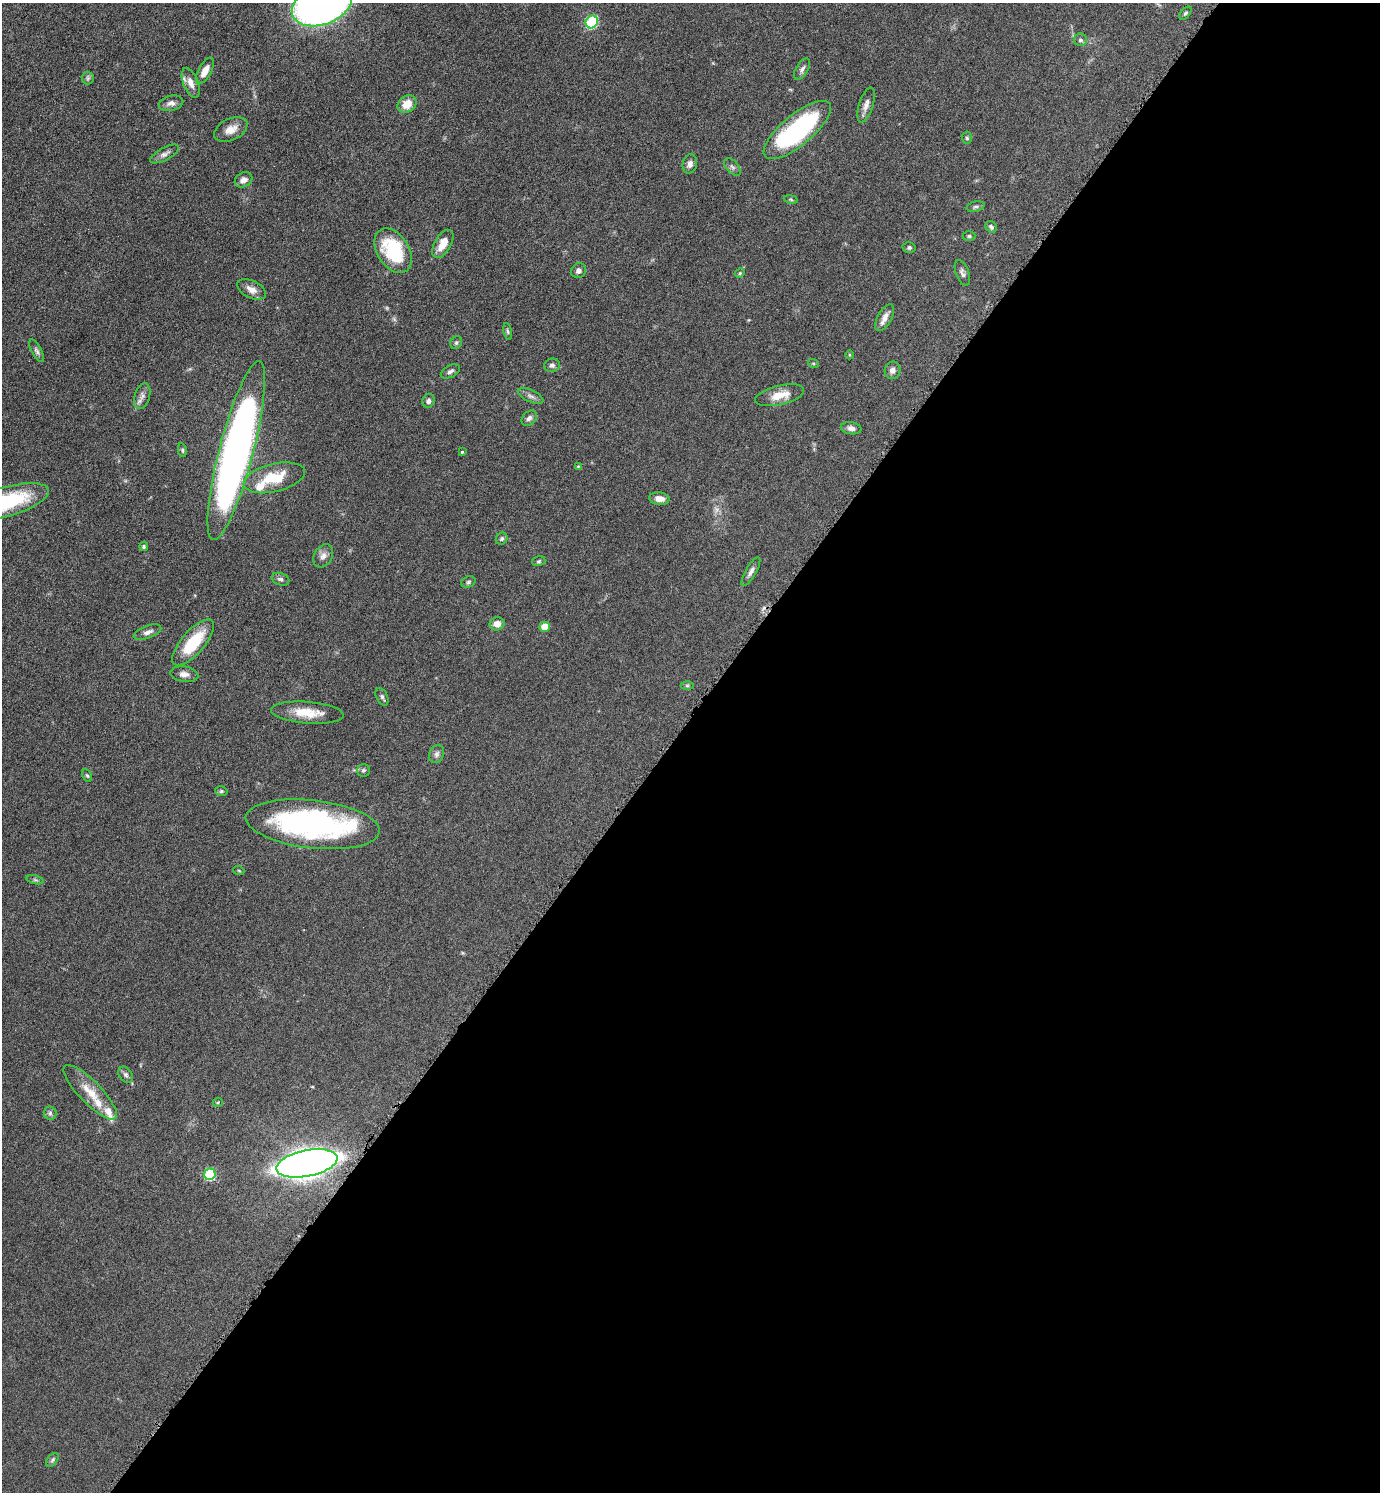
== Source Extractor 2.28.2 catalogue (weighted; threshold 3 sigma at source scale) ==
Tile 12 of 4 x 4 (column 4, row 3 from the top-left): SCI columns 4296-5673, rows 1497-2986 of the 5975 x 5973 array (HDU 1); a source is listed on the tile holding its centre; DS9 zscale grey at full resolution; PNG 1382 x 1494 px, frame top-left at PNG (2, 3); each listed source drawn as its Kron ellipse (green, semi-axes under 4 px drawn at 4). Shown black and unused: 52% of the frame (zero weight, under 4 of 8 exposures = <1% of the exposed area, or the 3 px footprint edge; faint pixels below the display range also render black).
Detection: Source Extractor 2.28.2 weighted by HDU 2 'WHT'; one run over the whole footprint, this tile lists its part. Background 0.0485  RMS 0.004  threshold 0.0165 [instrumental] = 3 sigma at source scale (4.09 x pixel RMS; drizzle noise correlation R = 1.36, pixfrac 0.8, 0.05/0.05 arcsec/px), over >= 5 px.
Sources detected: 88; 2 too faint to see at this stretch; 1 cosmic-ray / hot-pixel residue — neither listed nor drawn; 5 inside a brighter listed object's ellipse — not listed separately; the other 80 listed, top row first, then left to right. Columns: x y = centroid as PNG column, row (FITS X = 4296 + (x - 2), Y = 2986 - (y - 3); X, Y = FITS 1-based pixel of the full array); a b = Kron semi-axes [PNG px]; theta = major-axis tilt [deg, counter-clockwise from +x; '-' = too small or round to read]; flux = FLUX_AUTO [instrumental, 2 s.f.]
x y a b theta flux
322 5 31 20 21 270
1185 13 7 4 52 0.67
592 22 6 6 - 34
1081 40 6 6 - 1
802 69 12 6 58 1.4
205 71 15 6 61 3.8
88 78 6 6 - 0.79
191 83 16 7 -69 2.8
171 103 12 7 14 1.8
407 104 10 8 34 5.4
866 105 18 7 72 2.3
231 129 18 11 26 3.7
797 130 41 15 39 52
967 138 6 5 - 0.55
165 154 16 6 29 1.6
690 164 10 7 76 1.8
732 167 10 6 -46 1.2
243 180 9 7 28 2
791 199 7 3 -10 0.46
975 207 9 5 13 0.77
991 227 6 5 - 0.86
969 236 6 4 0 0.58
443 244 15 8 61 5.3
909 247 6 5 - 0.7
393 251 24 16 -58 22
578 271 8 7 - 1.4
740 273 5 4 - 0.43
962 273 13 6 -70 1.3
251 289 15 8 -27 2.9
885 318 15 7 61 2.6
508 331 8 4 -79 0.63
456 343 7 5 59 0.68
37 351 12 5 -61 1.1
849 355 4 3 - 0.31
813 363 5 3 - 0.42
552 365 8 6 15 1.1
893 370 9 7 69 1.8
450 371 10 6 28 1.1
780 395 25 9 13 5.9
142 396 13 7 73 1.9
531 396 13 6 -24 1.6
429 401 7 6 - 1.2
529 418 9 6 45 1.3
851 428 10 6 -8 1.7
182 450 7 4 -77 0.54
236 451 92 17 75 250
462 452 4 4 - 0.45
578 466 4 3 - 0.34
274 478 31 14 14 12
659 499 10 6 -7 2.7
3 503 48 15 16 39
502 539 6 5 - 0.77
144 547 4 4 - 0.56
323 556 12 9 58 2
539 561 7 5 16 0.61
751 572 16 5 60 1.6
280 579 9 6 -22 0.93
468 582 7 5 18 0.73
497 624 7 6 - 2.8
545 627 5 5 - 5.9
147 632 14 6 21 1.8
193 643 29 11 49 15
184 674 14 7 -8 2
687 686 6 4 0 0.49
382 697 9 5 -63 0.91
307 713 36 10 -5 8.6
436 754 9 7 68 1.2
363 770 6 6 - 0.75
87 776 7 4 -62 0.52
221 791 6 5 - 0.67
313 824 67 24 -6 89
239 871 5 3 - 0.37
35 880 9 3 -13 0.61
126 1075 9 6 -57 0.99
90 1092 36 11 -46 8
218 1102 5 3 - 0.35
50 1113 6 6 - 0.88
307 1163 31 13 11 390
210 1174 6 5 - 31
52 1460 8 5 49 0.72
Overlapping masked pixels (flux is a lower limit): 1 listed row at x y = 307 1163
Isophote crosses this tile's border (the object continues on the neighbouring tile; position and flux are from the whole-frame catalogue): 2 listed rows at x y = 322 5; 3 503